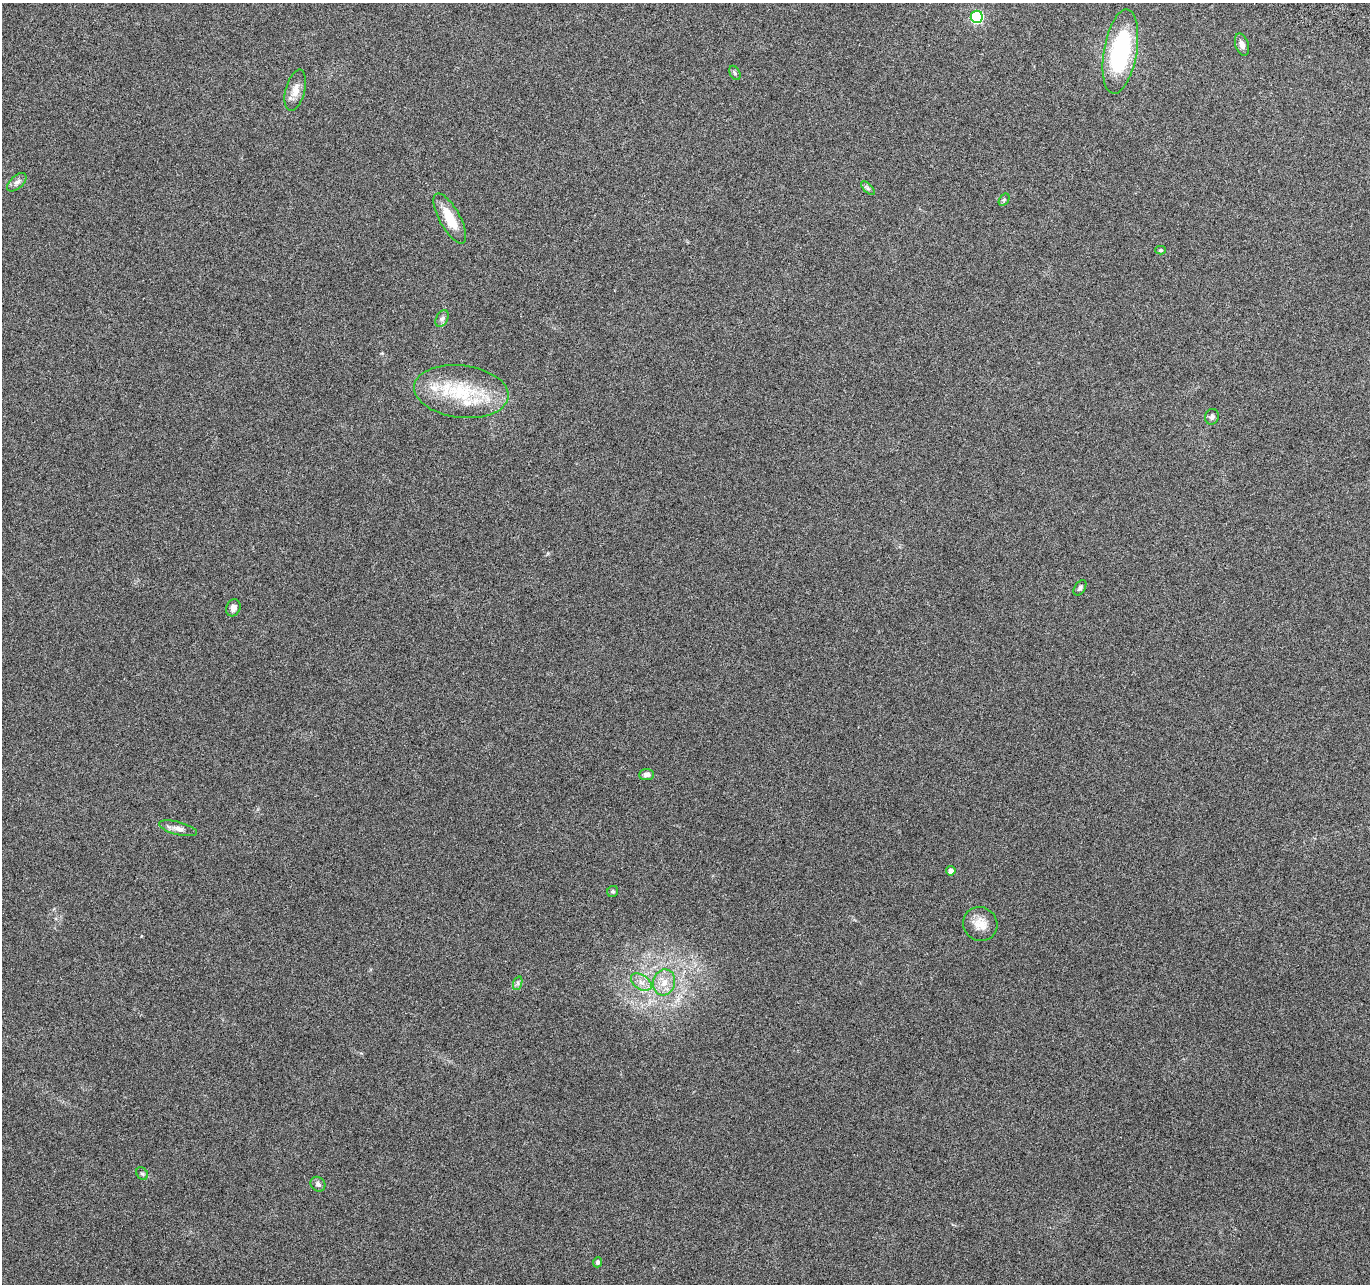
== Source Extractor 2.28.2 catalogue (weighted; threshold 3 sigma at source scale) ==
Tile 10 of 4 x 4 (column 2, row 3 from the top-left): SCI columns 1392-2759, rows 1551-2832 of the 5526 x 5730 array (HDU 1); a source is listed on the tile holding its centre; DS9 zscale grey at full resolution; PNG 1372 x 1286 px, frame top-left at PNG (2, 3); each listed source drawn as its Kron ellipse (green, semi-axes under 4 px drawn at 4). Nothing masked; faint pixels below the display range render black.
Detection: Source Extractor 2.28.2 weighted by HDU 2 'WHT'; one run over the whole footprint, this tile lists its part. Background 0.0879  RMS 0.0055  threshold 0.0225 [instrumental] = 3 sigma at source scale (4.09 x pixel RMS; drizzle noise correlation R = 1.36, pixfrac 0.8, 0.0396/0.0396 arcsec/px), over >= 5 px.
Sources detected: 28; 2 inside a brighter listed object's ellipse — not listed separately; the other 26 listed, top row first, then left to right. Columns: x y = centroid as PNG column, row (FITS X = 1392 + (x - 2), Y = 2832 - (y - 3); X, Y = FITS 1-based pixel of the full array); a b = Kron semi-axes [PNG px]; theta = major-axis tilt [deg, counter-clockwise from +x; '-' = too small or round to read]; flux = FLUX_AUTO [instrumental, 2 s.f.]
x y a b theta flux
977 17 6 6 - 57
1242 45 11 6 -73 2.5
1120 51 43 16 80 60
735 73 8 5 -61 0.9
295 90 21 9 75 5.1
17 182 11 6 43 2.2
868 188 9 3 -45 0.9
1004 200 7 4 57 0.8
450 218 28 10 -61 12
1160 250 5 4 - 0.71
442 319 9 6 62 1.6
461 392 47 26 -7 33
1212 417 8 6 67 1.4
1080 588 9 5 57 1.2
233 608 9 7 65 2.8
646 775 7 5 4 1.8
178 828 19 6 -15 3.1
951 871 5 4 - 2.2
613 891 6 5 - 0.97
980 924 17 17 - 6.8
641 982 11 7 -34 3.5
664 982 13 11 73 6.2
518 983 7 4 72 1
142 1173 7 5 -50 0.96
318 1184 8 7 - 1.7
598 1262 5 4 - 1.2